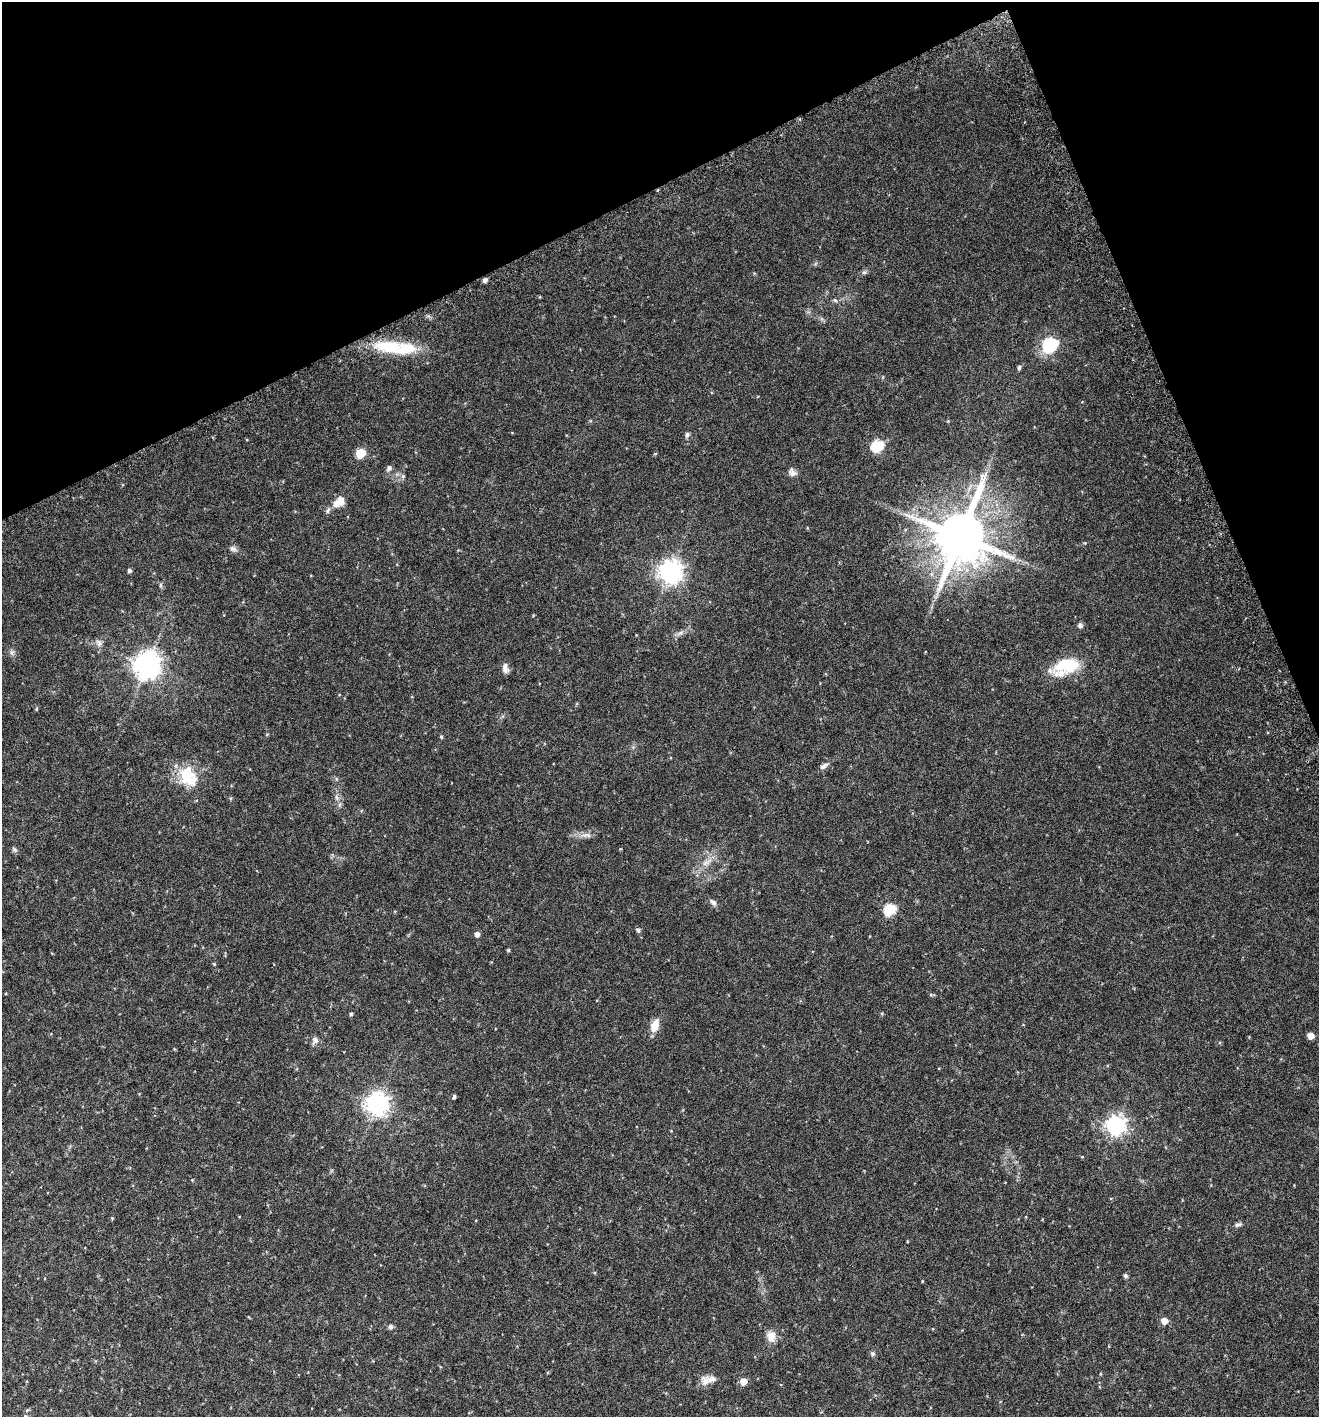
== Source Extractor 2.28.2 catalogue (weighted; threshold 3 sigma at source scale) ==
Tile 3 of 4 x 4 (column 3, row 1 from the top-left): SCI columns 2834-4150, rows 4281-5695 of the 5596 x 5729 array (HDU 1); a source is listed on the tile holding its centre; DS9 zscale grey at full resolution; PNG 1321 x 1419 px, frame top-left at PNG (2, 2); no overlay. Shown black and unused: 20% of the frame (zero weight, under 3 of 6 exposures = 3% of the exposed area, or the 3 px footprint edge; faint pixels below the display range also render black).
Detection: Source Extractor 2.28.2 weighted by HDU 2 'WHT'; one run over the whole footprint, this tile lists its part. Background 0.0408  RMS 0.0042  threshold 0.017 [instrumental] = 3 sigma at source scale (4.09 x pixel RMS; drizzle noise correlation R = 1.36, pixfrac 0.8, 0.0396/0.0396 arcsec/px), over >= 5 px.
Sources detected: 62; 3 inside a brighter listed object's ellipse — not listed separately; the other 59 listed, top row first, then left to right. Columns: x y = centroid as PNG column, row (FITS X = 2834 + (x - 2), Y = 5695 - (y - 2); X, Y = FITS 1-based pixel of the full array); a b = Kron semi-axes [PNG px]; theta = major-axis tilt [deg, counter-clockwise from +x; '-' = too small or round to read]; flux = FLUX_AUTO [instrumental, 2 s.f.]
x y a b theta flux
864 272 6 5 - 0.69
485 280 5 4 - 1
835 300 6 4 -3 0.6
1050 345 7 7 - 57
389 347 39 16 -1 16
1019 367 6 5 - 0.8
687 434 7 6 - 0.85
877 446 7 6 - 31
360 454 6 5 - 15
655 454 5 3 - 0.31
389 468 8 6 60 1
792 472 12 9 -47 1.6
341 500 11 9 -75 2.7
328 511 9 5 54 0.91
960 536 15 14 - 2300
233 549 9 7 -22 1.2
129 571 5 4 - 0.8
670 572 8 8 - 270
160 585 6 4 -90 0.55
1080 625 5 5 - 1.1
680 633 9 5 35 1.2
99 643 11 7 -63 1.4
12 652 8 6 77 0.94
147 665 9 8 - 410
1067 665 38 17 11 13
505 668 11 7 -83 2
36 709 6 3 71 0.34
441 737 5 4 - 0.45
824 766 13 6 35 1.3
188 777 30 21 -55 12
336 797 9 4 -71 0.9
586 835 16 5 -4 1.9
14 849 8 6 -46 0.81
706 862 17 6 33 2.7
713 902 10 6 -46 1.3
890 910 6 6 - 29
638 930 6 5 - 0.74
477 934 6 5 - 1.5
508 950 4 4 - 0.47
214 964 4 3 - 0.31
351 1014 5 4 - 0.56
655 1026 14 8 73 5.1
1310 1036 5 5 - 3.4
315 1040 11 8 70 1.5
454 1097 4 4 - 0.81
377 1104 8 8 - 260
1115 1125 8 7 - 170
192 1180 4 4 - 0.28
112 1218 4 4 - 0.32
1238 1225 11 5 17 0.92
1125 1276 5 4 - 0.74
1164 1321 5 5 - 4
390 1327 6 6 - 0.9
771 1336 15 11 -84 3.2
873 1354 6 6 - 0.74
710 1380 25 10 9 3.5
743 1381 5 5 - 4.4
27 1410 6 4 44 0.5
25 1416 5 4 - 0.42
Isophote crosses this tile's border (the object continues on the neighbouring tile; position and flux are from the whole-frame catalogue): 1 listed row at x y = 25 1416